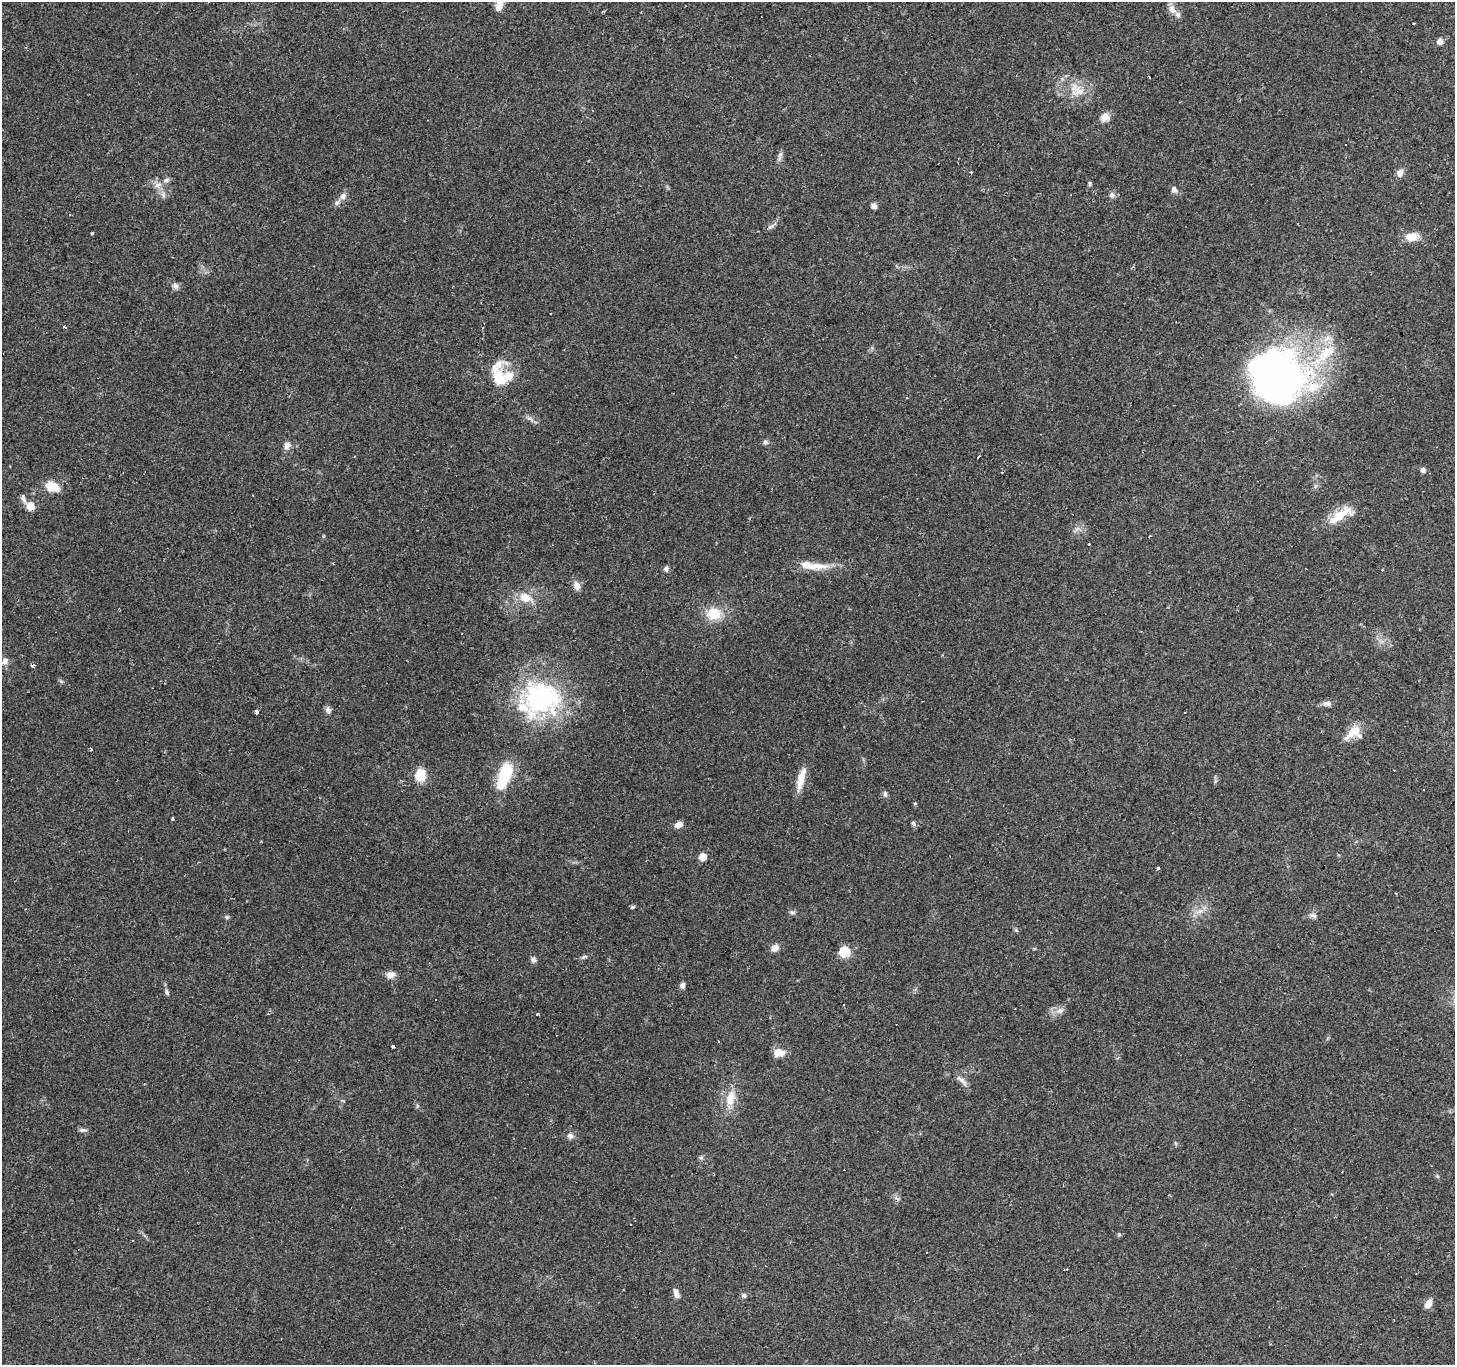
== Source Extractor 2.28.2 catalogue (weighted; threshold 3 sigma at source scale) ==
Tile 10 of 4 x 4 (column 2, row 3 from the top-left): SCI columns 1454-2906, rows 1555-2917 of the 5817 x 5901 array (HDU 1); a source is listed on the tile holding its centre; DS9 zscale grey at full resolution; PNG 1457 x 1367 px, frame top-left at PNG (2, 2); no overlay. Shown black and unused: <1% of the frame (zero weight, under 2 of 3 exposures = <1% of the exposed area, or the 3 px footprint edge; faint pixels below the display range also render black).
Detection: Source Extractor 2.28.2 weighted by HDU 2 'WHT'; one run over the whole footprint, this tile lists its part. Background 0.0945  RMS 0.0063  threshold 0.0282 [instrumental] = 3 sigma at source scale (4.5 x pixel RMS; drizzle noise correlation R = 1.50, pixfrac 1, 0.0396/0.0396 arcsec/px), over >= 5 px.
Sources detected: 111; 1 too faint to see at this stretch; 1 inside a brighter object's white glare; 19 cosmic-ray / hot-pixel residue — not listed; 9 inside a brighter listed object's ellipse — not listed separately; the other 81 listed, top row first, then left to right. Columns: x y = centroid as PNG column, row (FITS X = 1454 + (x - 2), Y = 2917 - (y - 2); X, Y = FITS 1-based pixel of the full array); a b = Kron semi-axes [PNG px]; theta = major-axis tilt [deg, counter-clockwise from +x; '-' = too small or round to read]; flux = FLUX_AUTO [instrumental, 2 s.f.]
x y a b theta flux
1172 9 14 9 -59 4.7
1440 41 6 6 - 3.6
1150 78 3 2 - 0.73
1074 88 19 13 -60 10
1105 117 11 10 - 4.9
779 158 11 5 79 2.3
971 172 3 3 - 1.2
1400 173 10 9 - 3.2
1089 184 8 4 -90 0.99
158 185 11 8 9 3.8
1174 189 8 7 - 2.4
163 195 8 6 -70 2.2
1112 195 8 7 - 2.1
343 196 9 8 - 3
874 206 5 5 - 3.5
772 226 17 4 36 2.1
91 233 3 3 - 1.7
1412 237 14 9 9 10
175 286 9 7 -76 2.3
64 327 3 3 - 4.1
1277 377 68 61 -33 250
499 378 37 16 -85 21
765 442 7 6 - 1.6
287 446 11 8 61 3.3
979 456 3 3 - 1.5
1423 470 5 5 - 2.4
52 487 13 9 -17 14
23 499 13 5 -73 2.1
30 506 8 7 - 8.1
1341 514 39 13 21 14
812 565 43 9 -5 14
666 569 6 5 - 2.2
577 585 13 9 -68 3.5
525 597 20 13 -16 10
714 614 20 16 3 15
462 633 3 2 - 0.66
4 661 9 6 47 3
542 698 53 42 -12 90
1327 703 11 7 0 2.7
328 710 9 7 -72 2.4
257 712 3 3 - 4.2
1353 733 27 12 40 9.8
91 749 3 3 - 4.5
505 773 20 12 70 27
420 775 11 9 82 17
801 779 31 8 76 9.9
885 794 9 5 -82 1.5
915 803 5 3 - 0.58
172 818 3 3 - 0.9
913 823 7 5 -60 1.4
678 825 10 7 21 3.4
702 857 7 7 - 6.1
1158 868 3 3 - 1.9
633 907 4 3 - 2.7
1200 911 14 5 18 3.9
792 912 7 5 -21 1.5
1313 915 11 6 -12 2.3
226 917 6 5 - 1.1
1016 930 6 5 - 1
775 948 11 9 37 3.1
844 952 6 6 - 40
583 957 9 4 27 1.3
534 960 8 7 - 1.9
390 975 11 9 21 4
682 985 7 6 - 2.2
167 992 8 5 -72 1.4
1059 1010 13 7 34 3.8
537 1014 3 3 - 1.4
393 1046 3 3 - 1.4
780 1053 13 10 -7 6.4
962 1080 20 6 -44 3.7
730 1098 25 12 76 12
83 1130 11 5 3 1.7
570 1136 8 7 - 2.5
1175 1143 6 4 -70 0.82
701 1158 7 4 0 1.1
1437 1176 5 4 - 0.79
1119 1235 5 5 - 0.87
676 1293 12 6 -68 3.3
744 1295 6 6 - 1.5
1428 1304 9 7 58 5.4
Overlapping masked pixels (flux is a lower limit): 1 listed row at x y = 499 378